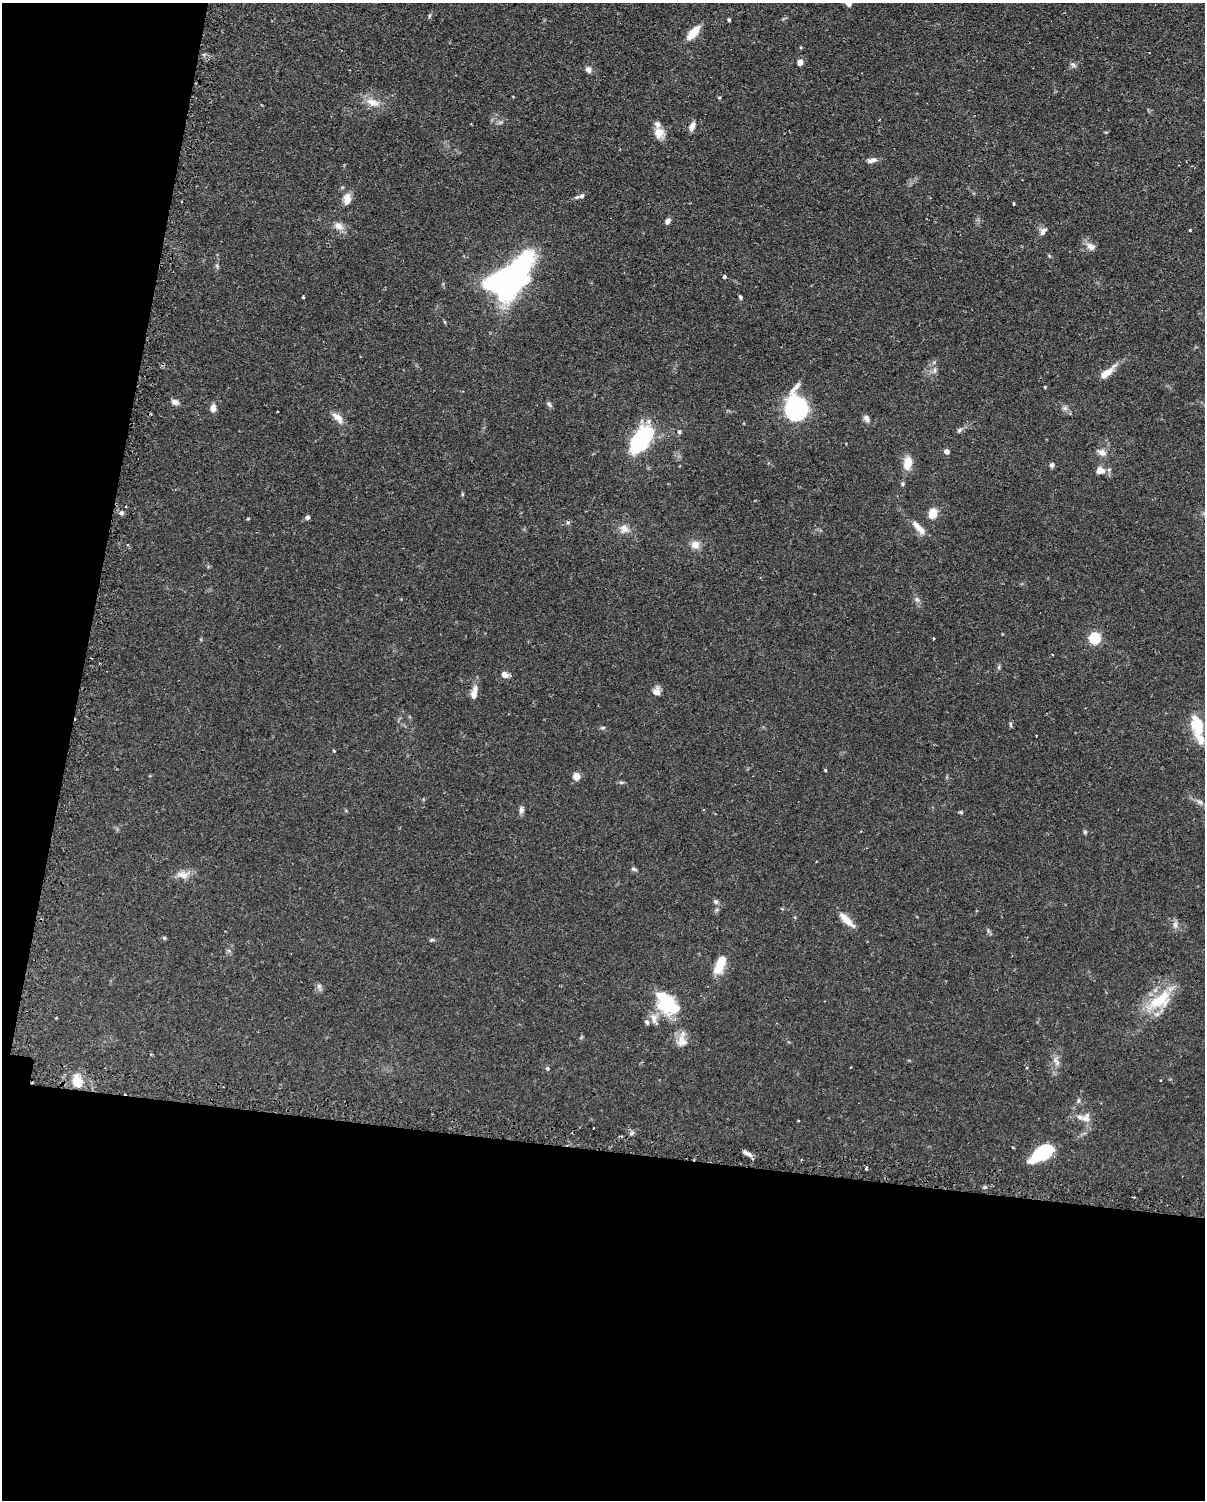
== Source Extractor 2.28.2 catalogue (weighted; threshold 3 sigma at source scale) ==
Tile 9 of 4 x 3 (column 1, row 3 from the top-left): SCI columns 29-1231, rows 260-1757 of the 4868 x 4896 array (HDU 1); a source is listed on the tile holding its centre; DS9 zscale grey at full resolution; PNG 1207 x 1502 px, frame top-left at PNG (2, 3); no overlay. Shown black and unused: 30% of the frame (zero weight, under 2 of 3 exposures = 4% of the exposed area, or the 3 px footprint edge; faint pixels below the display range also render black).
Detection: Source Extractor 2.28.2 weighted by HDU 2 'WHT'; one run over the whole footprint, this tile lists its part. Background 0.106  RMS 0.0054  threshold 0.0244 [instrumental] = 3 sigma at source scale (4.5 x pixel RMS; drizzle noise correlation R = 1.50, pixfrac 1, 0.05/0.05 arcsec/px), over >= 5 px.
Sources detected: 105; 3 inside a brighter object's white glare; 4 cosmic-ray / hot-pixel residue — not listed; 6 inside a brighter listed object's ellipse — not listed separately; the other 92 listed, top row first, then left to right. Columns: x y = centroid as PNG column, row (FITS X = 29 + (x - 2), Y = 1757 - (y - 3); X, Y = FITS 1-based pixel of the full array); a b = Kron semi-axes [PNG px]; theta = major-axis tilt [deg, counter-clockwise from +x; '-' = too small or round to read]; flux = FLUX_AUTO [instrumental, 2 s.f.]
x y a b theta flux
429 16 6 3 71 0.67
729 20 4 3 - 0.75
693 33 19 7 48 8.9
800 62 6 5 - 2.7
1073 65 7 5 -44 1.3
588 69 8 7 - 2
372 102 20 9 -19 6
692 126 11 6 64 3.1
659 133 14 12 -86 5.6
872 160 12 6 12 2.5
582 196 8 6 23 1.8
347 199 13 9 -83 4.9
1013 204 4 2 - 0.55
667 221 8 6 44 1.8
338 226 12 9 -17 3.7
1190 230 3 3 - 0.98
1043 231 11 6 52 2.3
1091 246 13 9 -35 3.4
724 277 4 4 - 1.1
511 281 20 18 26 130
303 297 3 3 - 1.1
740 297 6 4 -57 0.82
934 371 8 5 83 1.6
1107 373 23 7 40 6.3
1045 387 3 3 - 0.45
175 402 9 7 -11 2.3
549 404 8 5 -54 1.1
213 408 7 6 - 3.6
796 408 22 17 90 78
1065 408 7 6 - 1.4
337 417 19 8 -43 4.1
867 418 11 7 -51 2
959 430 8 5 50 1.1
679 432 5 5 - 0.89
641 439 20 11 54 74
947 451 4 4 - 3.4
1102 452 13 8 -24 3.2
908 463 14 8 80 8.7
1052 465 6 6 - 1.4
1100 470 12 10 -7 4
903 484 6 4 90 0.76
462 494 6 3 -72 0.57
121 513 6 6 - 1.3
933 514 10 8 82 6.8
307 517 5 5 - 1.5
568 522 6 4 0 0.78
919 528 23 7 -46 5.2
624 529 11 11 - 3.8
695 545 11 10 - 4
917 599 7 5 -59 1.3
933 638 3 2 - 0.76
1095 638 5 5 - 57
999 667 6 4 72 0.79
505 674 7 6 - 3.4
475 690 13 7 79 3.2
656 692 10 9 - 3
1010 724 8 4 -88 0.81
1197 724 30 17 -80 16
603 728 7 4 7 0.83
334 751 3 3 - 0.51
825 770 4 3 - 0.57
577 776 5 5 - 11
621 782 6 4 -19 0.81
1199 802 10 5 -24 1.7
521 810 9 6 89 1.7
961 812 6 4 11 0.63
1085 832 6 5 - 0.72
634 869 8 5 -23 1.1
182 875 18 9 -12 4.4
716 902 7 6 - 1.3
847 920 23 7 -45 6.2
1175 925 10 7 -73 2.3
164 938 5 5 - 0.75
431 940 6 4 24 0.76
720 964 22 9 67 13
319 985 7 4 -19 1
1160 1000 38 18 34 21
667 1004 28 18 -45 29
654 1019 19 8 -70 4.1
681 1043 19 9 85 5.1
1056 1061 15 7 -67 3
547 1068 5 5 - 1
1027 1068 4 4 - 0.75
77 1081 13 10 -70 9.9
1086 1118 15 11 59 3.8
593 1128 2 2 - 0.49
632 1133 8 3 45 0.93
747 1153 12 5 -30 2.2
1042 1153 22 11 43 29
866 1168 3 3 - 1.6
985 1187 5 4 - 0.78
1134 1197 3 2 - 0.77